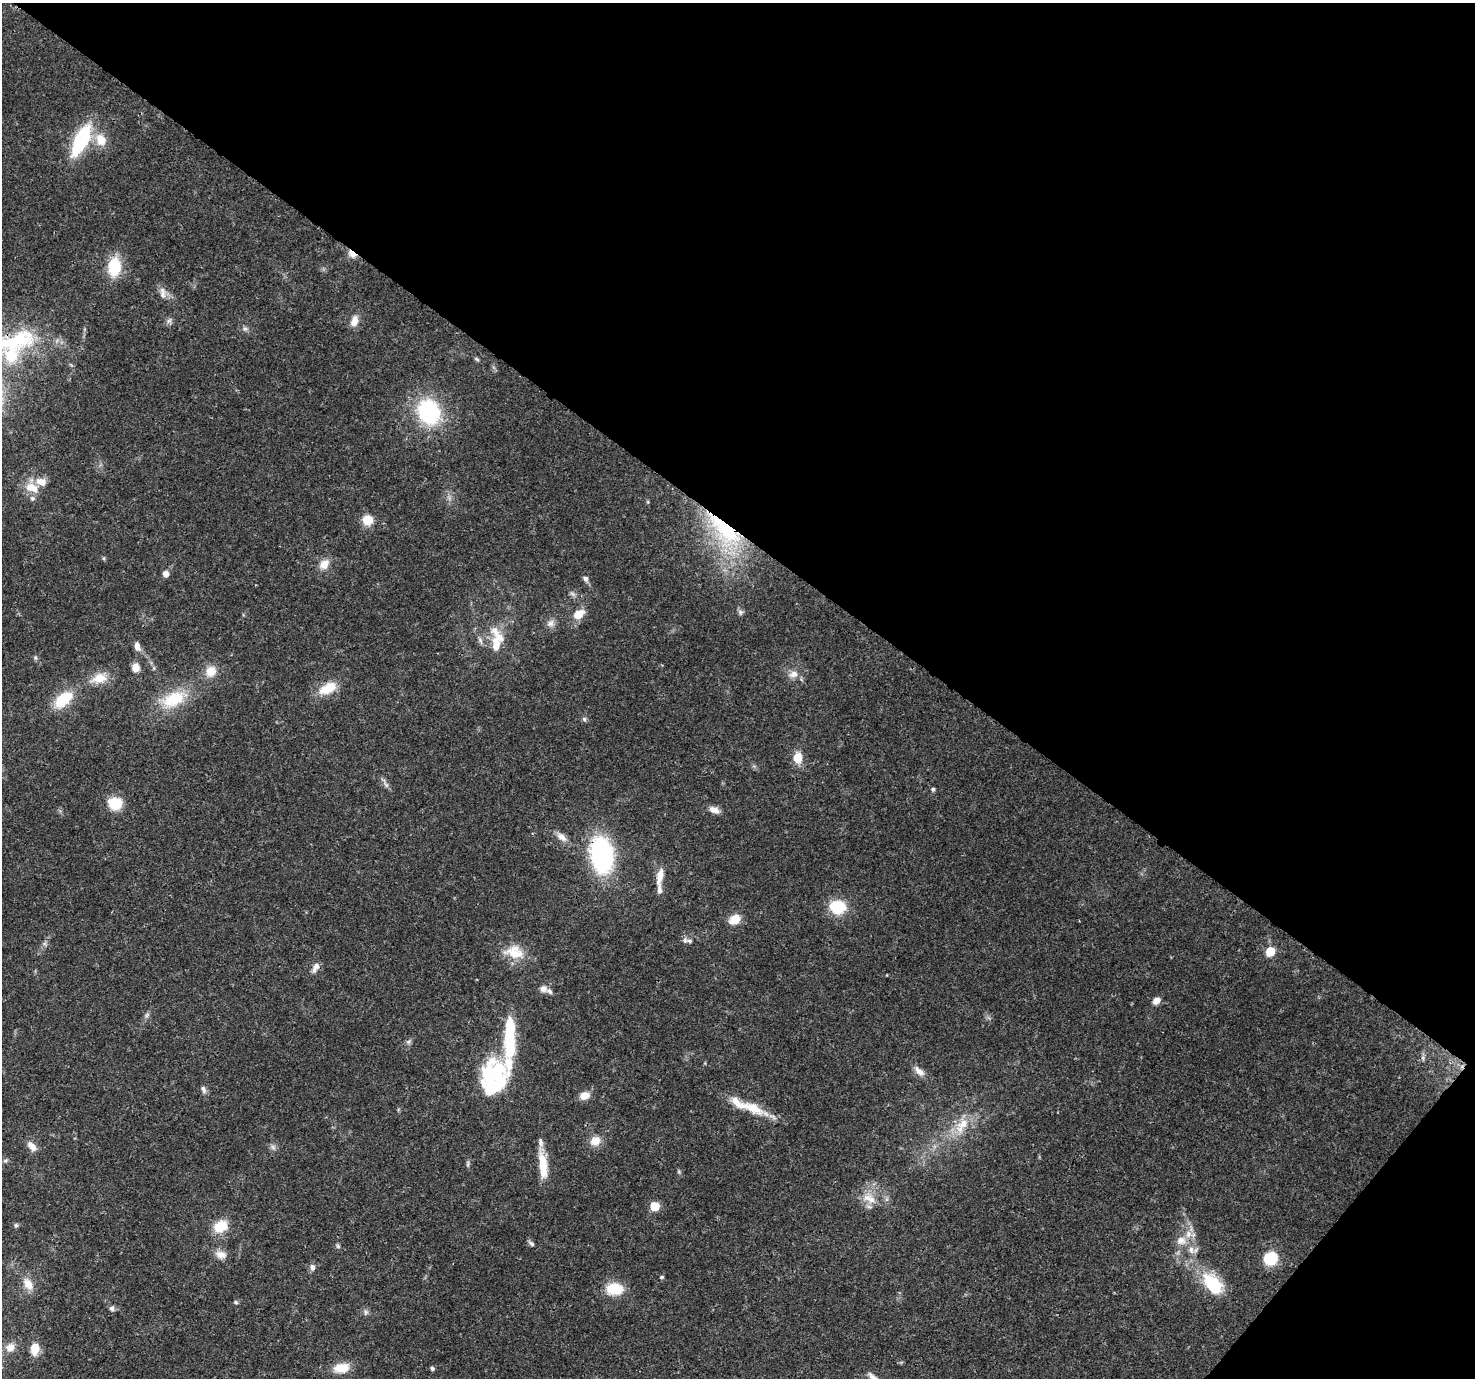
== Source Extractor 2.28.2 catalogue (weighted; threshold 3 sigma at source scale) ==
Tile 8 of 4 x 4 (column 4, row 2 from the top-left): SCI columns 4505-5977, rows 3089-4464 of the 6056 x 6107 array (HDU 1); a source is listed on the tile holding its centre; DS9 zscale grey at full resolution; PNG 1477 x 1380 px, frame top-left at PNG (2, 3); no overlay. Shown black and unused: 41% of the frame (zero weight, under 3 of 4 exposures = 8% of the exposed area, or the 3 px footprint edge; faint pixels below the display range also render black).
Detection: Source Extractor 2.28.2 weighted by HDU 2 'WHT'; one run over the whole footprint, this tile lists its part. Background 0.0865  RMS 0.0036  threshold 0.0162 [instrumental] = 3 sigma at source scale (4.5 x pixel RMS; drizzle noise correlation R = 1.50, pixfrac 1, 0.0396/0.0396 arcsec/px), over >= 5 px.
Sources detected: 102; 2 inside a brighter object's white glare — not listed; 13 inside a brighter listed object's ellipse — not listed separately; the other 87 listed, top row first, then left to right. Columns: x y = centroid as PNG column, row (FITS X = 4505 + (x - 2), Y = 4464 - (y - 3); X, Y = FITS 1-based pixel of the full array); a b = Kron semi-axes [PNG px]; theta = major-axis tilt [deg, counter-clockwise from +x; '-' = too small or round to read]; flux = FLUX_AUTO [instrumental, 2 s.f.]
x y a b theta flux
81 140 30 12 63 33
101 140 18 14 -62 6.3
352 253 9 5 -42 7.9
114 267 20 13 82 15
163 293 17 8 -87 2.4
169 320 9 6 41 1.2
354 321 13 8 72 3.3
245 329 8 6 68 0.95
14 340 61 26 15 36
476 359 7 5 -27 0.61
429 412 23 19 -60 39
32 488 20 11 -22 6.2
367 520 10 10 - 6.5
724 531 66 27 -49 44
104 558 6 4 -90 0.47
324 564 15 11 48 3.9
166 574 7 7 - 2.1
586 579 8 7 - 1.2
573 594 9 4 -35 0.98
740 612 8 6 -80 0.96
578 614 12 9 35 5.6
550 623 12 9 28 2
498 638 23 14 23 7
137 646 12 7 -74 2.4
35 658 7 5 -69 0.68
136 667 9 8 - 3.4
211 671 13 12 - 5.1
794 674 14 10 2 3
99 678 22 13 13 6.5
328 688 25 13 25 8.2
174 699 36 19 23 16
63 700 21 12 41 14
584 719 6 6 - 0.81
797 758 11 8 -88 6.3
386 785 11 5 -48 1.3
933 789 5 5 - 0.73
115 804 13 12 - 11
714 810 13 8 -21 2.5
561 837 17 8 -38 2.9
602 855 33 21 -82 52
660 876 22 8 81 4.5
838 907 12 10 -6 18
734 919 13 10 33 5.2
685 940 8 7 - 1.1
45 943 7 4 71 0.85
1270 951 6 5 - 14
514 952 27 18 -11 8.9
315 967 14 7 61 2.3
543 989 10 8 -15 2.1
1156 1001 8 7 - 2.7
146 1015 7 5 60 0.94
408 1041 9 4 9 0.79
1423 1058 6 6 - 0.86
919 1071 18 8 -40 2.7
492 1075 47 32 -82 32
203 1089 11 6 -63 1.3
584 1095 12 9 15 3.3
751 1107 45 12 -21 11
963 1123 22 14 42 8.2
595 1141 13 12 - 4.2
32 1146 13 8 -44 3.1
273 1147 8 6 -62 1.2
5 1160 7 4 44 0.67
468 1164 10 4 -86 0.73
543 1164 30 8 -85 12
679 1172 6 4 -79 0.56
869 1198 23 13 -27 6.6
655 1206 6 5 - 14
16 1225 6 5 - 0.65
221 1226 16 12 37 9.1
1181 1241 15 13 8 4.6
531 1243 9 5 -38 0.94
338 1246 7 5 -59 0.69
221 1255 15 11 -18 3.1
1270 1259 13 12 - 13
312 1267 8 6 -75 1.7
662 1277 5 4 - 0.63
28 1284 20 11 -57 4.6
1213 1284 34 19 -49 16
614 1289 17 12 -2 11
236 1302 6 5 - 0.62
112 1308 7 6 - 1.2
366 1312 9 6 87 1.1
10 1347 14 12 43 3.4
35 1348 12 8 87 6.8
341 1368 19 12 9 6
432 1368 6 5 - 0.66
Overlapping masked pixels (flux is a lower limit): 4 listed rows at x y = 352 253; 14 340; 724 531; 602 855
Isophote crosses this tile's border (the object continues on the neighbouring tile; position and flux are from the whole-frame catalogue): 1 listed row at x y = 14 340